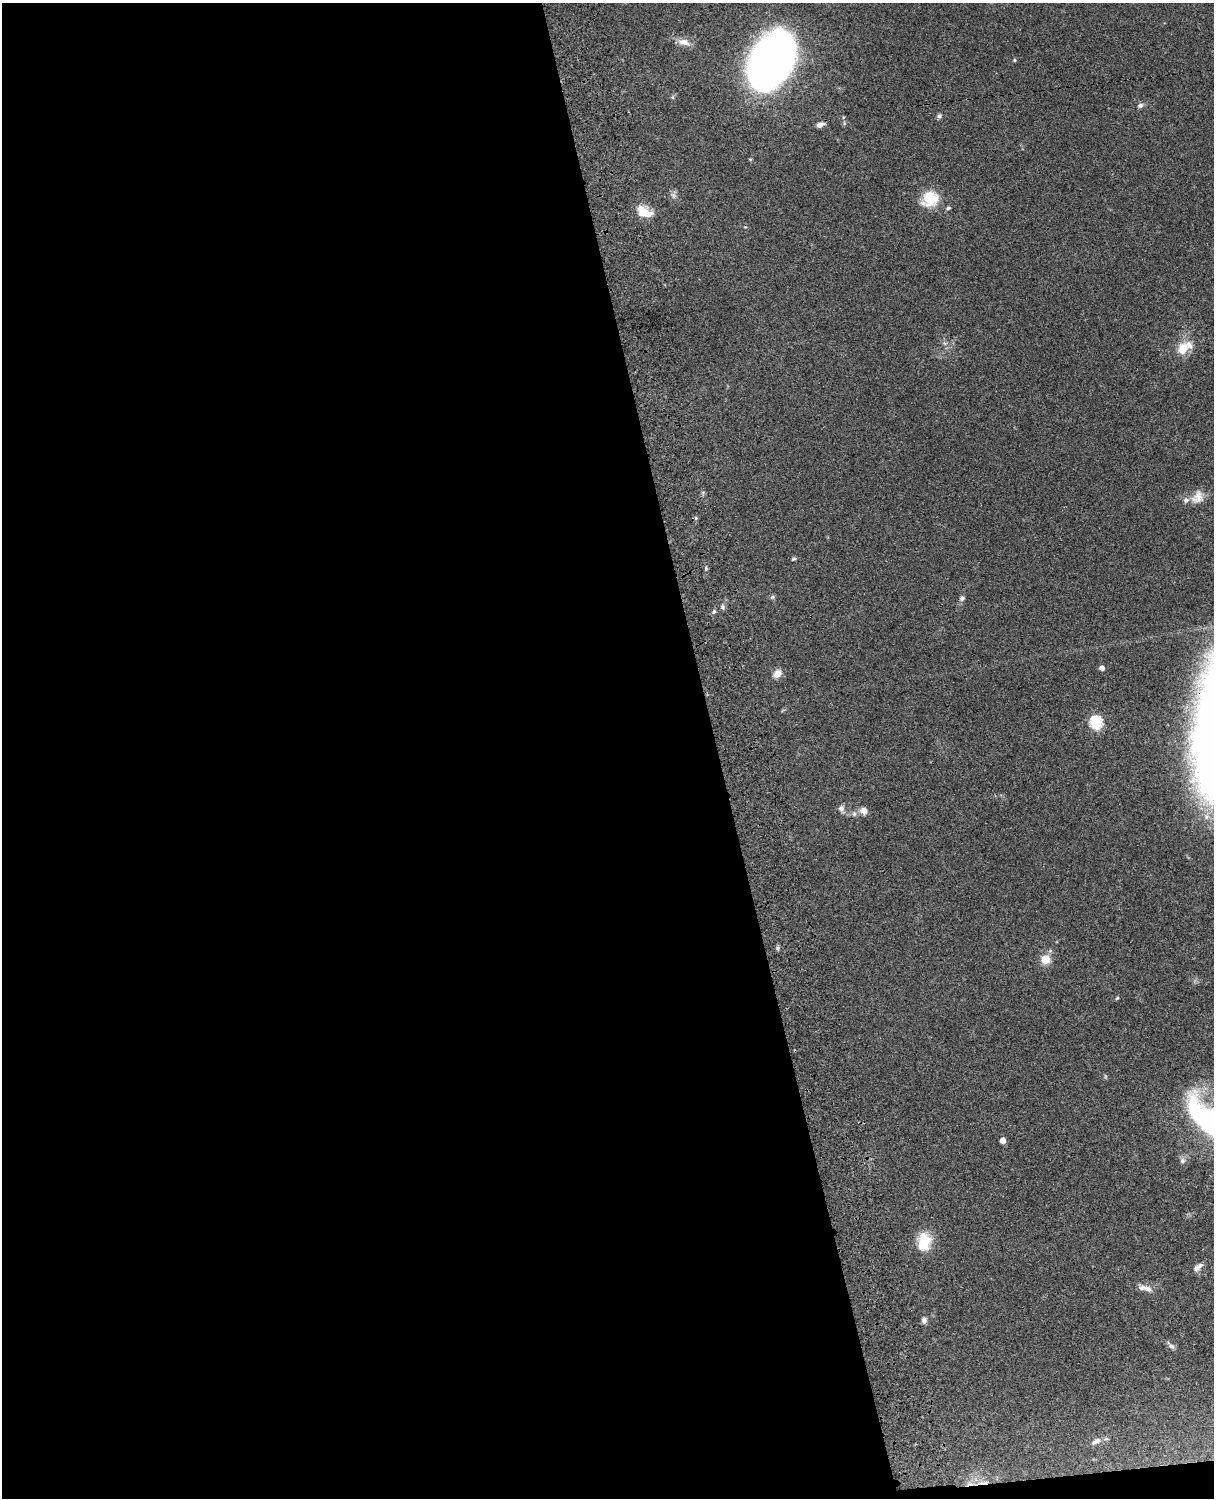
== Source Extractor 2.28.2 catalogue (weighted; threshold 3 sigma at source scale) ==
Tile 9 of 4 x 3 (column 1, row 3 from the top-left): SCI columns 121-1332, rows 277-1772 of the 5087 x 4926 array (HDU 1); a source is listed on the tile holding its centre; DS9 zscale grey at full resolution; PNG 1216 x 1500 px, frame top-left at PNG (2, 3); no overlay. Shown black and unused: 60% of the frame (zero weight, under 3 of 4 exposures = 6% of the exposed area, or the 3 px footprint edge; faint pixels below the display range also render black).
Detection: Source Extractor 2.28.2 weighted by HDU 2 'WHT'; one run over the whole footprint, this tile lists its part. Background 0.099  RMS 0.0063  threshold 0.0285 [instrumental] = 3 sigma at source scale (4.5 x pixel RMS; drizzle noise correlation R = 1.50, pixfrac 1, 0.05/0.05 arcsec/px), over >= 5 px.
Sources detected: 43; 1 too faint to see at this stretch — not listed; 3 inside a brighter listed object's ellipse — not listed separately; the other 39 listed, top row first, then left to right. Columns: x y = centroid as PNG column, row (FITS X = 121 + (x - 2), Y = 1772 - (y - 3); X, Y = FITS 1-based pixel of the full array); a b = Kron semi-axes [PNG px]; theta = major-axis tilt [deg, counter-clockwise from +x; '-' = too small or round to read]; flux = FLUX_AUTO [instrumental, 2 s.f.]
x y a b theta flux
684 42 19 9 -16 5.6
771 60 40 26 60 820
1014 60 5 4 - 0.79
1140 105 8 6 23 2
939 116 6 6 - 1.5
820 125 9 5 19 2.9
673 195 9 6 -60 2.2
930 199 22 19 29 17
948 208 7 4 11 1.1
644 212 21 11 -25 11
945 343 6 4 17 1
1183 348 18 14 53 11
1198 497 18 14 60 7.4
696 518 6 4 -90 0.92
794 559 7 4 28 0.97
706 568 6 4 -88 1.1
772 597 7 5 47 1.1
962 598 7 7 - 1.7
723 607 7 6 - 1.6
714 611 6 5 - 1.3
1102 668 4 4 - 3.4
777 674 11 8 43 5
1096 722 6 6 - 78
841 808 9 8 - 2.5
864 811 9 9 - 3.9
854 814 8 6 90 1.7
778 948 7 4 -83 1.2
1045 959 10 10 - 8.5
1117 998 5 4 - 0.72
1206 1123 52 9 -40 56
1003 1140 5 4 - 5.9
1182 1161 8 7 - 2.2
924 1242 23 16 86 15
1197 1268 9 9 - 2.6
1145 1288 22 8 -16 5
924 1320 8 6 -86 2.3
1171 1346 13 6 -43 2.2
1096 1441 14 7 26 3.7
983 1483 18 4 3 4.2
Overlapping masked pixels (flux is a lower limit): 1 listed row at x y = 983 1483
Isophote crosses this tile's border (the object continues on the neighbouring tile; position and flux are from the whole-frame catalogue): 1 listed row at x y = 1206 1123